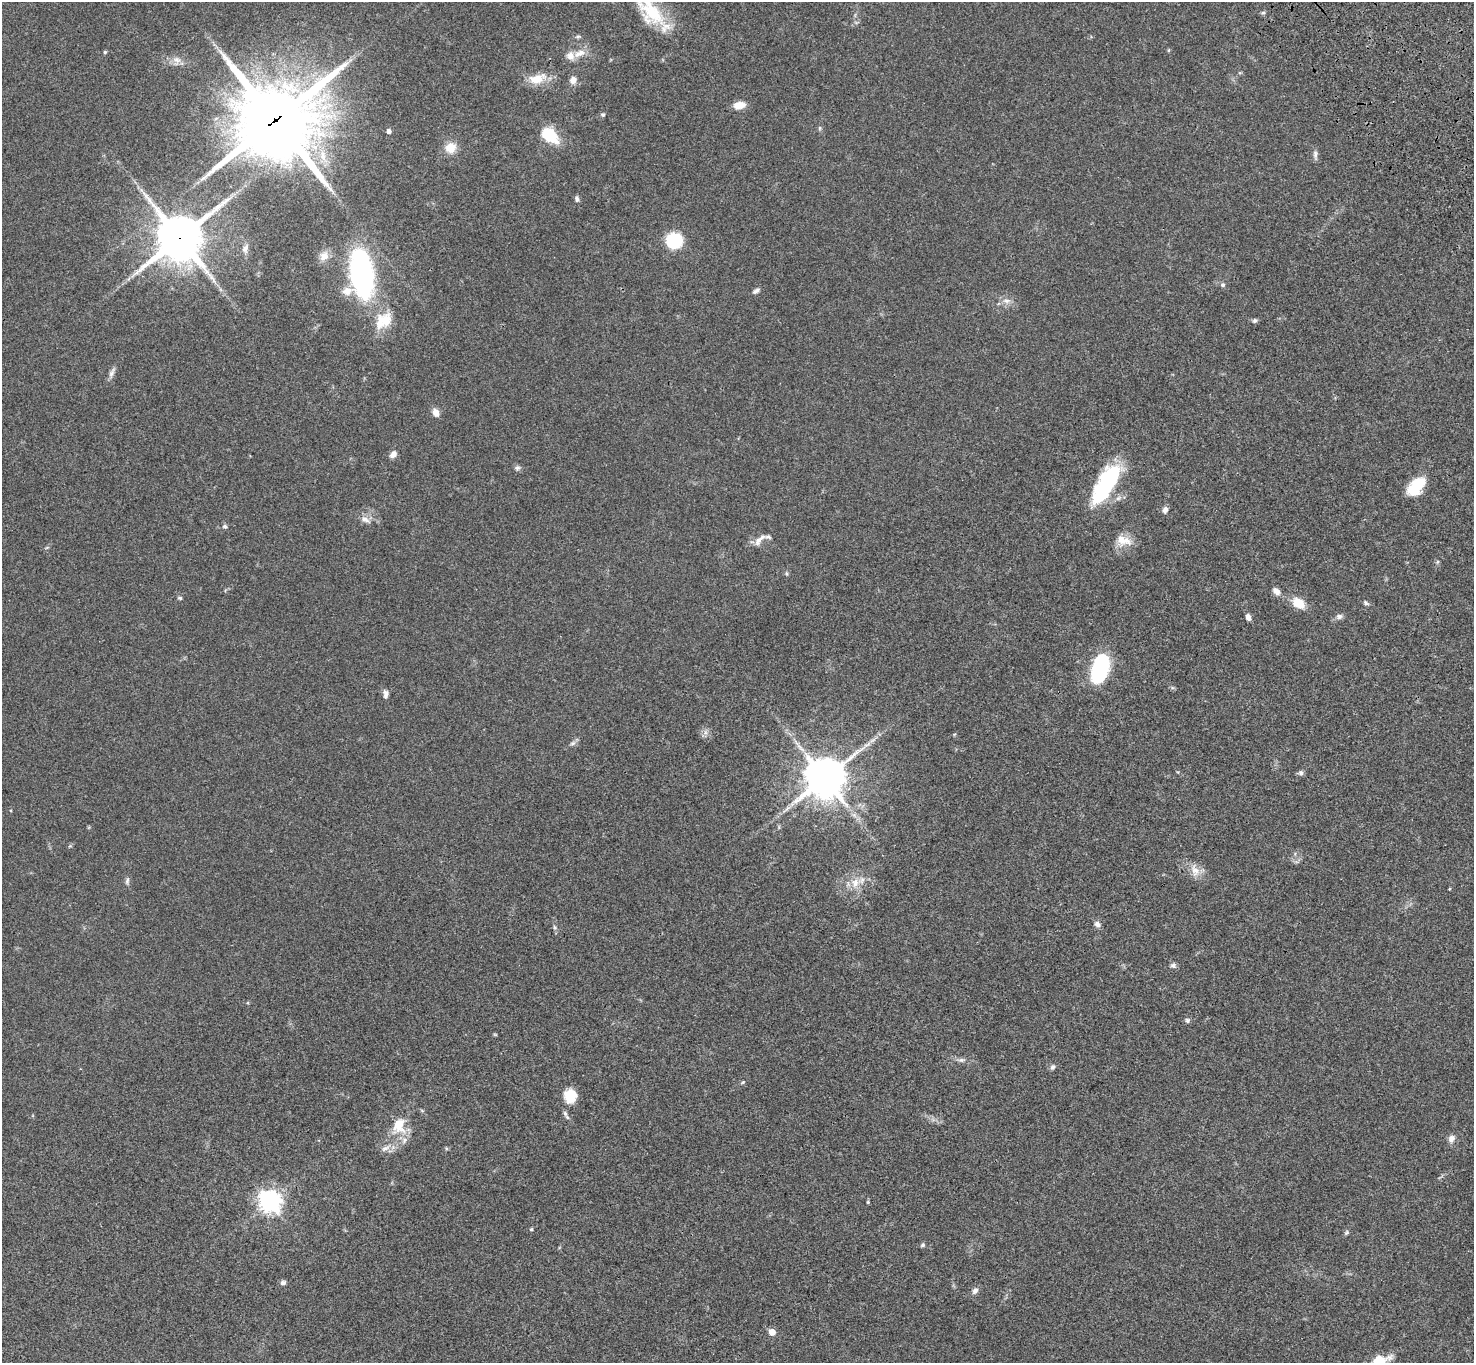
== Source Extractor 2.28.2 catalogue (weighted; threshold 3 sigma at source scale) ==
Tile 10 of 4 x 4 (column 2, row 3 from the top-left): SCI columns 1577-3048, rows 1741-3101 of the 6093 x 6062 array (HDU 1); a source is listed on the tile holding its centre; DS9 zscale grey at full resolution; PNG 1476 x 1365 px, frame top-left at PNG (2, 2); no overlay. Shown black and unused: <1% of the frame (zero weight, under 3 of 4 exposures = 6% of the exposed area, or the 3 px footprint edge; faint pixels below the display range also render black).
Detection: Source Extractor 2.28.2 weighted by HDU 2 'WHT'; one run over the whole footprint, this tile lists its part. Background 0.0463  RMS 0.0052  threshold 0.0232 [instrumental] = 3 sigma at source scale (4.5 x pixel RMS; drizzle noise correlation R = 1.50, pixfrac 1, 0.05/0.05 arcsec/px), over >= 5 px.
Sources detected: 85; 1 long thin detection or spike segment (spike, bleed or trail) — not listed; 1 inside a brighter listed object's ellipse — not listed separately; the other 83 listed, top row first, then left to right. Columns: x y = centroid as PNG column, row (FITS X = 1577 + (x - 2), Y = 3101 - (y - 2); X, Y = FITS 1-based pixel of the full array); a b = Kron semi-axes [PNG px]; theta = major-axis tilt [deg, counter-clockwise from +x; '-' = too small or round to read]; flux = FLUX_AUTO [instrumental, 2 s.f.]
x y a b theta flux
652 12 43 24 -42 26
1263 13 6 4 1 0.78
578 36 7 5 16 0.87
1168 50 5 3 - 0.48
105 52 4 4 - 0.67
579 53 20 9 23 5.5
177 60 14 11 -88 3.7
537 79 25 12 15 9.1
573 80 8 7 - 3.2
739 105 13 8 7 5.2
603 115 6 5 - 0.84
275 120 29 27 25 4400
820 128 6 4 90 0.72
389 131 4 4 - 2.1
550 136 23 14 -41 15
450 148 11 10 - 8.2
1315 155 14 5 -84 1.7
577 199 8 6 -81 1.2
180 238 16 15 - 1800
674 241 12 11 - 28
245 248 12 7 68 2.1
324 256 15 12 51 4.4
361 273 38 18 -84 140
1223 285 6 6 - 1.1
756 291 10 5 28 1.5
1006 301 11 6 -1 2.6
383 321 27 19 42 13
1255 321 6 5 - 1.1
112 373 16 6 65 2.2
436 412 10 7 -63 3.3
393 454 9 7 51 2.6
517 468 8 6 9 1.3
1106 483 49 18 59 47
1416 486 24 14 47 14
1165 510 7 5 72 2.4
365 520 16 7 -30 3.1
225 526 7 6 - 1.1
768 537 9 6 -15 1.5
758 540 16 8 57 3.2
1123 541 22 14 -11 7.1
1437 562 6 4 71 0.64
786 573 6 4 -72 0.63
1276 591 11 7 -43 2.7
180 598 5 4 - 0.77
1299 603 13 9 -34 9.5
1366 603 8 5 -42 0.98
1339 616 9 7 17 1.7
1248 617 7 5 -75 2.2
1100 669 26 14 74 52
386 694 11 6 86 1.9
705 732 7 5 -90 1.4
954 734 5 3 - 0.47
872 740 11 4 27 1.8
573 743 8 6 17 1.4
1301 773 7 6 - 1.2
825 778 14 13 - 1300
1195 870 19 11 -70 5.3
127 881 11 5 82 1.4
855 883 15 11 69 6.2
1449 889 4 3 - 0.39
1097 924 9 7 -38 1.8
555 927 6 4 -61 0.82
1173 965 8 6 -21 1.3
1187 1020 6 6 - 1.1
495 1034 6 3 -19 0.46
961 1060 9 6 8 1.4
1053 1067 7 6 - 1.3
743 1082 5 4 - 0.59
570 1096 15 13 85 10
565 1113 9 5 -69 1.3
399 1125 15 11 76 12
1451 1139 10 8 62 2.6
404 1140 10 8 60 2.7
446 1148 5 4 - 0.58
270 1202 8 8 - 330
868 1202 5 4 - 0.54
531 1229 5 4 - 0.56
1346 1233 6 6 - 0.85
923 1245 6 6 - 0.89
283 1283 7 6 - 1.4
975 1291 9 6 57 1.9
772 1332 5 5 - 5.7
1380 1361 19 12 24 14
Overlapping masked pixels (flux is a lower limit): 2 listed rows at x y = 275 120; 180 238
Isophote crosses this tile's border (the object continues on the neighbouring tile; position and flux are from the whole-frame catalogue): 2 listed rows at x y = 652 12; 1380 1361